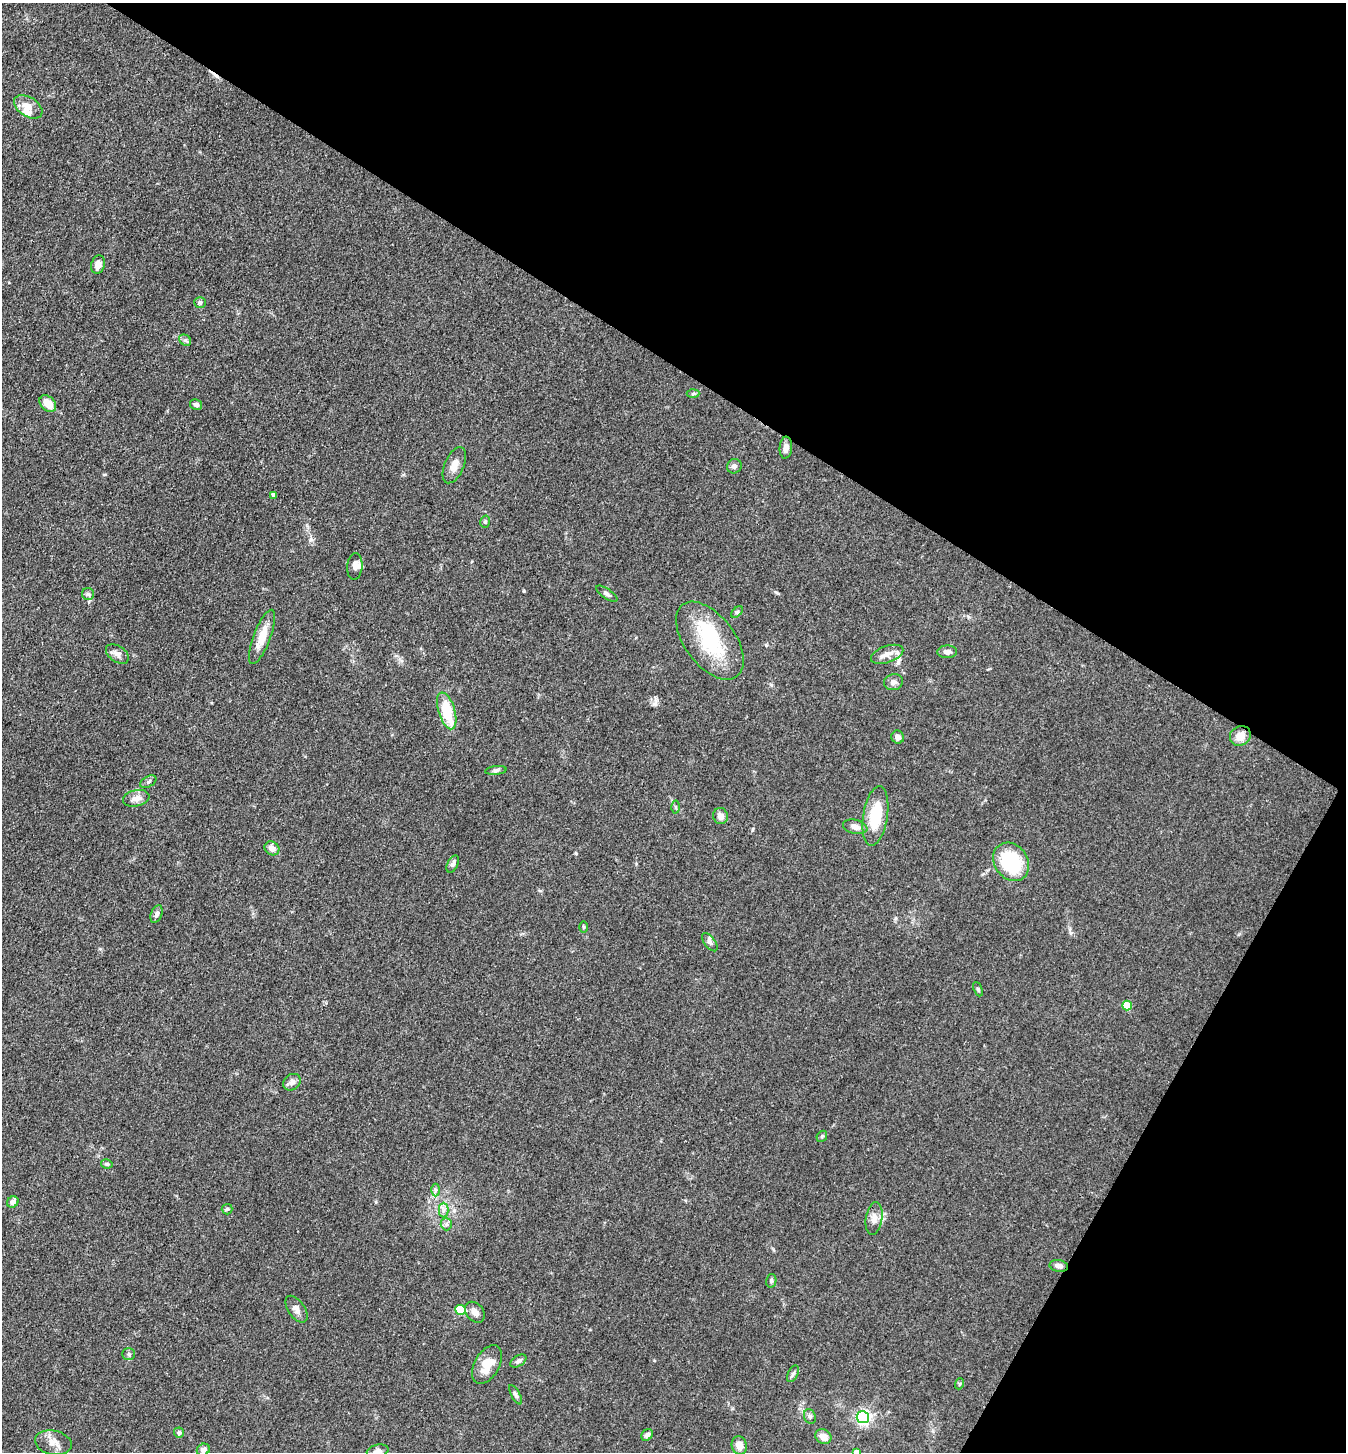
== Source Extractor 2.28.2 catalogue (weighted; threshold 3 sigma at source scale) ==
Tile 8 of 4 x 4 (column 4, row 2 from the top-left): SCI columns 4317-5660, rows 2901-4350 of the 5808 x 5800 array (HDU 1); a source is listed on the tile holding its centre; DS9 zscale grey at full resolution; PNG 1348 x 1454 px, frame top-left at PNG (2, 3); each listed source drawn as its Kron ellipse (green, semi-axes under 4 px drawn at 4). Shown black and unused: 32% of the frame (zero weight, under 3 of 4 exposures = <1% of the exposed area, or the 3 px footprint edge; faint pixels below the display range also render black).
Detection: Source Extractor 2.28.2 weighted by HDU 2 'WHT'; one run over the whole footprint, this tile lists its part. Background 0.0794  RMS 0.0061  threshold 0.0276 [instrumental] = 3 sigma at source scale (4.5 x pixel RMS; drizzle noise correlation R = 1.50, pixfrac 1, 0.05/0.05 arcsec/px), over >= 5 px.
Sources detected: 75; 1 inside a brighter object's white glare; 1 cosmic-ray / hot-pixel residue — neither listed nor drawn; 3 inside a brighter listed object's ellipse — not listed separately; the other 70 listed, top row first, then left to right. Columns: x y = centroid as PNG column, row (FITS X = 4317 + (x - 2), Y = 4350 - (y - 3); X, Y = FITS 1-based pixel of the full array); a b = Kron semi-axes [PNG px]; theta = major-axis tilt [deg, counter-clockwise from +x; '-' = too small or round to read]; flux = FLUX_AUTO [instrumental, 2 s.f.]
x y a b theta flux
28 107 16 9 -32 6
98 265 9 6 72 4.1
200 302 6 5 - 1
185 340 6 5 - 1.3
693 393 6 4 2 0.89
48 404 9 7 -44 8.1
196 404 6 5 - 1.9
786 448 11 6 85 3.3
454 465 19 9 66 5.9
734 466 7 7 - 2
274 495 4 4 - 2.3
485 522 6 5 - 1.2
355 566 13 7 85 3.5
88 594 6 6 - 1.4
607 594 12 5 -34 1.8
737 612 7 4 44 1
262 637 29 8 69 11
710 641 45 25 -53 42
947 652 10 6 2 2.9
117 654 13 8 -34 3
887 654 17 8 19 5.1
893 682 9 8 - 2.5
447 711 19 8 -73 23
1240 736 11 9 33 6.8
898 737 6 6 - 2.8
496 770 11 4 5 1.4
148 782 9 5 30 1.5
136 798 13 8 12 4.3
676 807 6 4 -89 0.99
720 816 8 7 - 3.7
875 816 30 12 81 25
855 827 12 7 -13 3.5
272 848 8 6 -35 3.9
1011 862 20 16 -55 41
453 864 9 5 65 1.9
157 914 9 5 69 2.1
584 927 5 3 - 0.65
710 942 10 5 -53 1.7
978 989 7 4 -65 1
1127 1006 5 5 - 13
292 1082 9 7 39 3.2
822 1136 6 4 47 0.9
107 1164 6 4 -12 1
435 1190 6 4 90 1.1
13 1202 6 5 - 2.9
227 1209 5 5 - 1
444 1210 7 5 90 1.9
874 1219 16 8 81 4.4
446 1224 6 5 - 1.6
1059 1266 9 6 -10 2.9
771 1281 7 5 77 1.2
296 1309 15 8 -56 3.5
460 1310 5 5 - 25
475 1312 11 8 -50 3.4
128 1354 6 6 - 1.2
518 1361 9 5 34 1.6
487 1365 21 12 60 11
793 1374 9 5 64 1.6
959 1384 5 3 - 0.57
516 1395 11 4 -61 1.5
810 1416 7 5 -69 1.4
863 1417 6 6 - 140
179 1433 5 5 - 1.3
647 1435 6 5 - 1.9
823 1437 8 7 - 5
53 1443 19 12 -11 5.8
739 1445 9 7 -74 5.4
203 1450 7 6 - 2.3
378 1451 11 6 13 2.5
856 1452 4 4 - 2.7
Isophote crosses this tile's border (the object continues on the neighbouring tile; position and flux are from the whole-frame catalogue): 2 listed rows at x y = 378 1451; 856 1452
Unlisted compact peaks at least as high as the median listed source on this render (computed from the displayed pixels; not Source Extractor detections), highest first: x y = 524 591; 766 645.